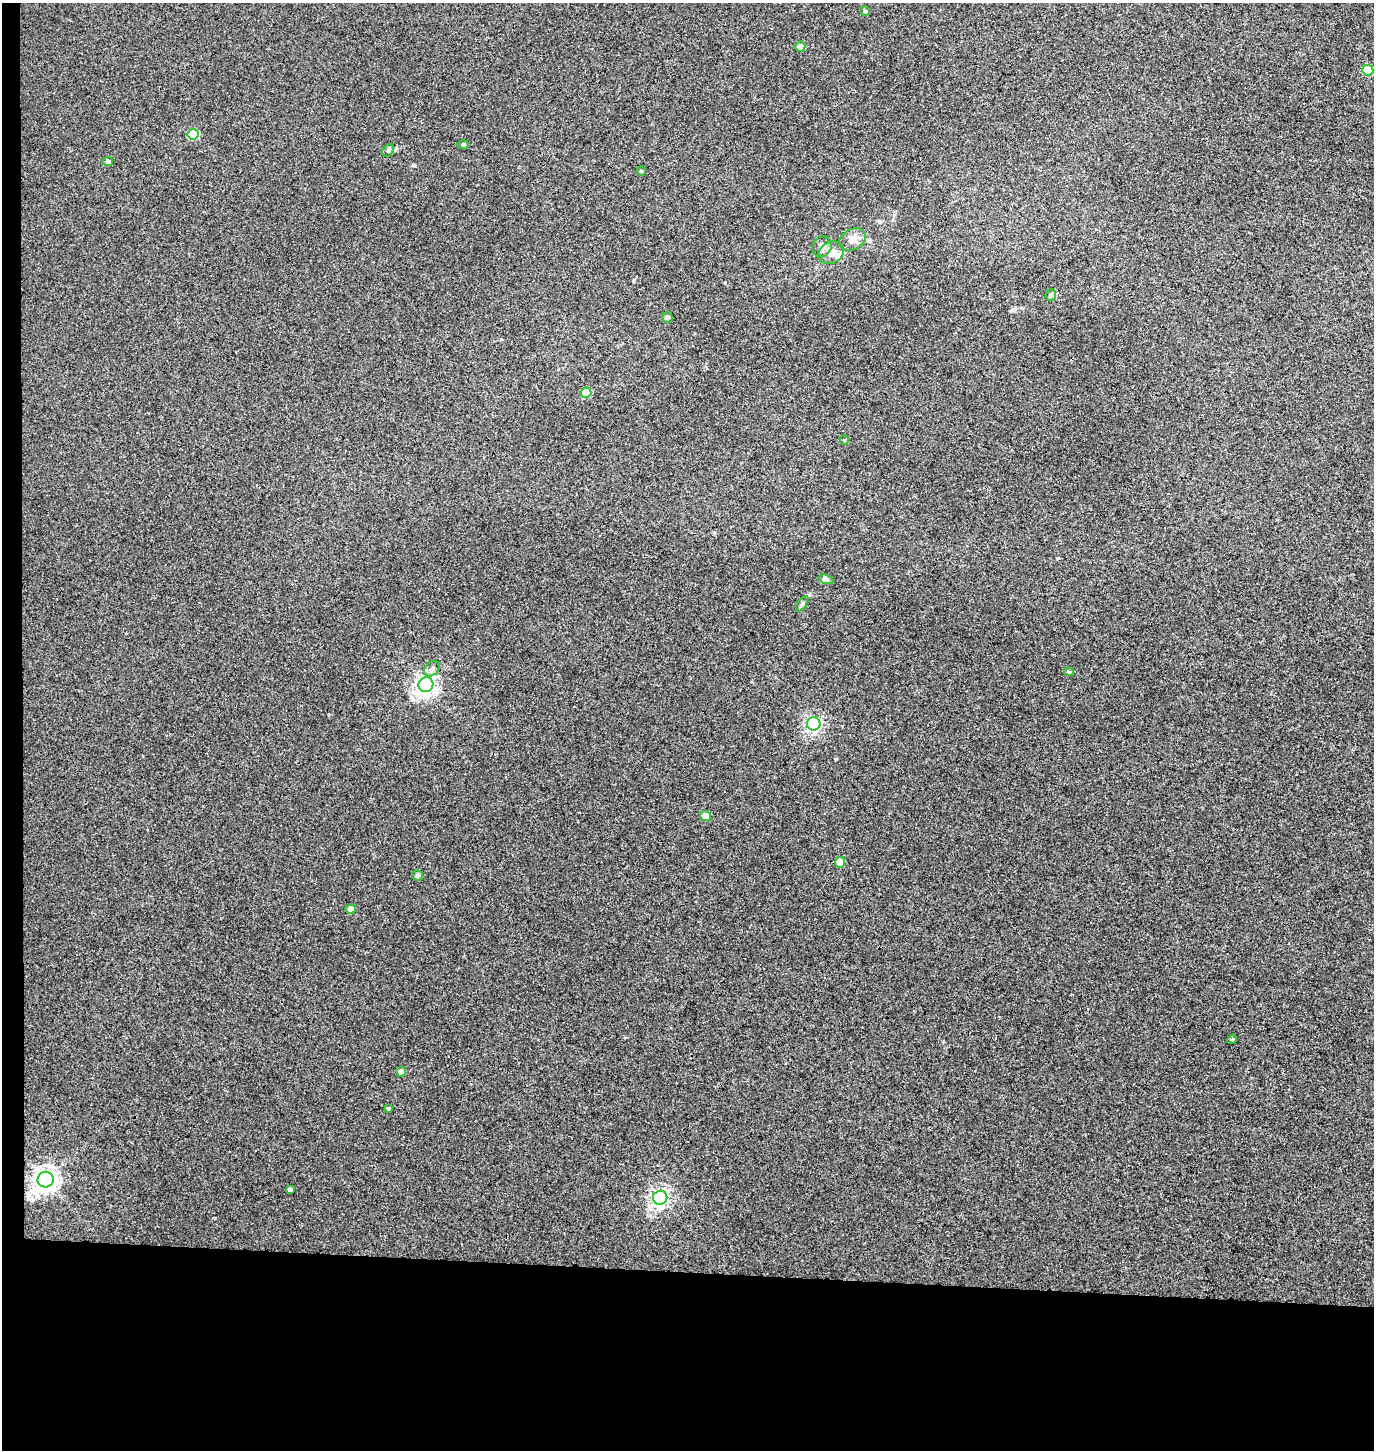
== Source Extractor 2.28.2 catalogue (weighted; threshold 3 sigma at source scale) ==
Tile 7 of 3 x 3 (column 1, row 3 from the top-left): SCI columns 271-1642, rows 12-1459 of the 4656 x 4358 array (HDU 1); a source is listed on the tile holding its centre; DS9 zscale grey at full resolution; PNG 1376 x 1452 px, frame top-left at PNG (2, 3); each listed source drawn as its Kron ellipse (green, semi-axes under 4 px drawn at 4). Shown black and unused: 14% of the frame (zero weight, under 3 of 4 exposures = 5% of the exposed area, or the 3 px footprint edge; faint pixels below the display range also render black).
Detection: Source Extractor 2.28.2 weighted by HDU 2 'WHT'; one run over the whole footprint, this tile lists its part. Background 0.00244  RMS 0.004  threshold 0.018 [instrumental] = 3 sigma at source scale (4.5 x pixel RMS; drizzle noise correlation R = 1.50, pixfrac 1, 0.0396/0.0396 arcsec/px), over >= 5 px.
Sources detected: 32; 1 inside a brighter listed object's ellipse — not listed separately; the other 31 listed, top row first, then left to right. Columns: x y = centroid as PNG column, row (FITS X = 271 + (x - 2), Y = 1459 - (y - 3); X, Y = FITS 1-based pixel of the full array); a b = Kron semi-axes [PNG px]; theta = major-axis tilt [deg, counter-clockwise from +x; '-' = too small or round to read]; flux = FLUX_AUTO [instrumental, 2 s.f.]
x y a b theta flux
865 11 5 4 - 0.62
800 47 5 5 - 2.7
1368 70 5 5 - 12
193 134 5 5 - 15
463 145 6 4 -1 0.48
388 150 7 5 47 0.72
108 161 5 4 - 1.3
641 171 4 4 - 0.49
853 240 14 10 29 3.4
822 247 10 9 - 2.1
831 253 13 10 27 4
1051 295 6 5 - 0.67
667 318 5 5 - 0.83
586 393 5 5 - 7.9
844 440 5 4 - 0.43
826 579 7 4 -19 0.84
802 604 9 4 54 0.9
432 669 9 6 44 1.5
1069 672 5 4 - 0.5
426 685 7 7 - 200
814 724 7 6 - 88
705 816 5 5 - 4
840 862 5 5 - 4.2
417 875 5 5 - 0.81
351 909 5 4 - 2.3
1232 1039 5 4 - 0.49
401 1072 5 4 - 1.8
388 1109 4 3 - 0.45
46 1180 8 8 - 290
290 1190 4 3 - 1
660 1198 7 7 - 140